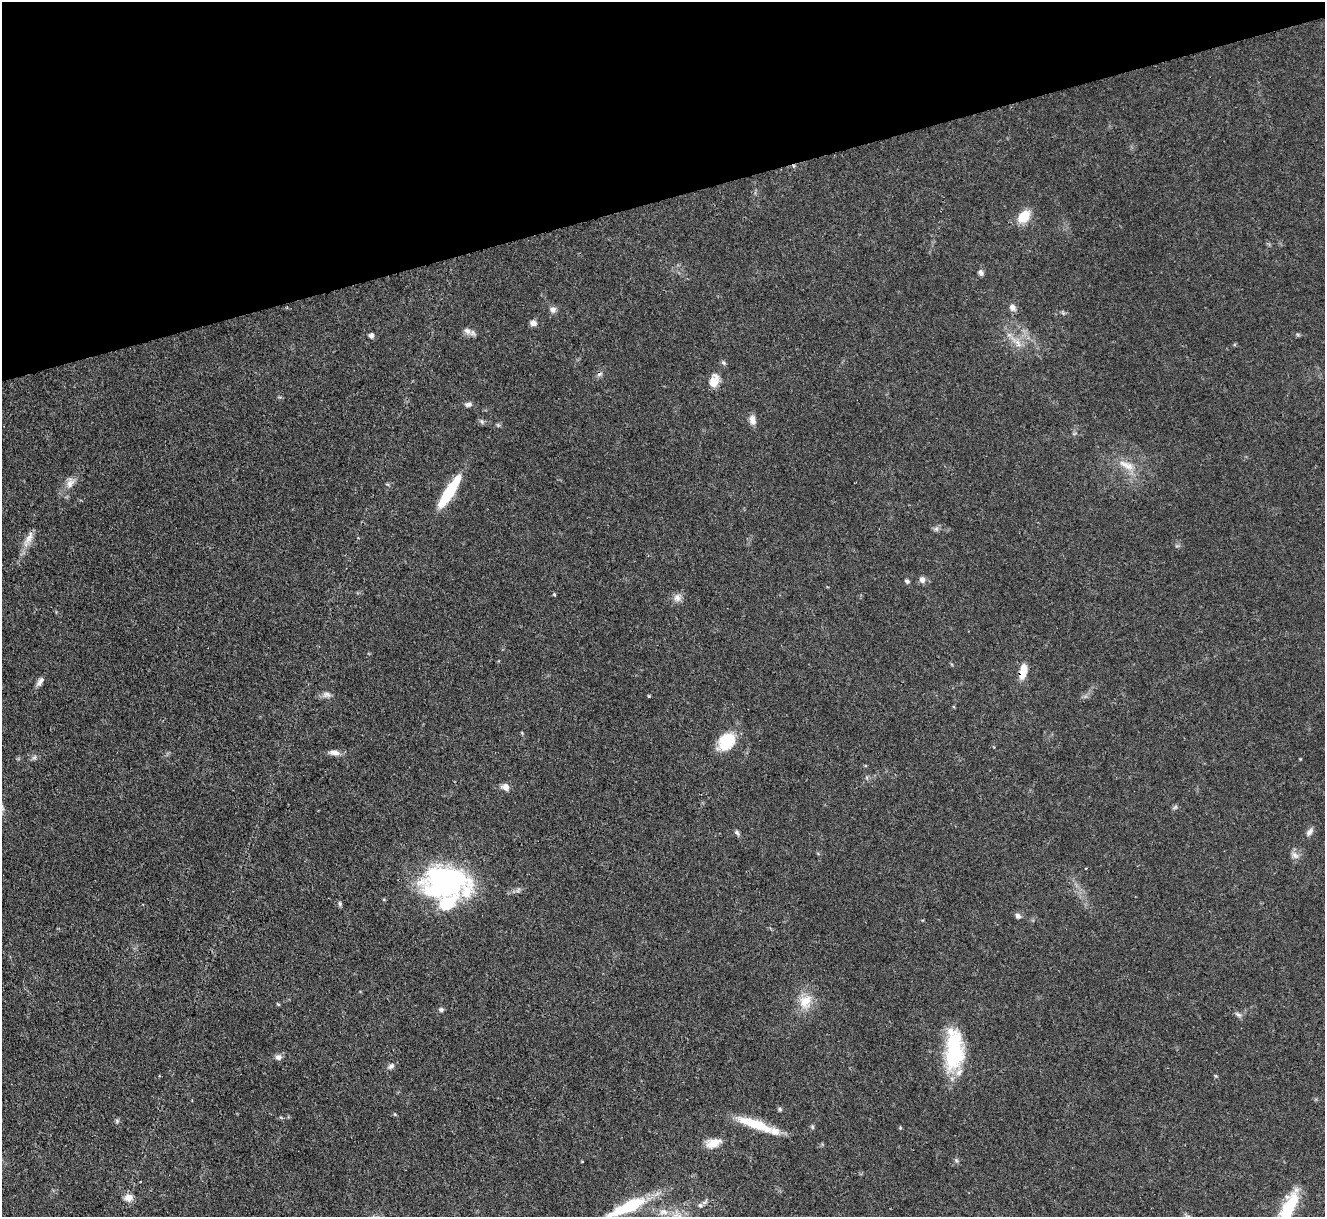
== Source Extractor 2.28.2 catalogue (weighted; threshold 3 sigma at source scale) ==
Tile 3 of 4 x 4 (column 3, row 1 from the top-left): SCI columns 2647-3969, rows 3918-5132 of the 5294 x 5277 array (HDU 1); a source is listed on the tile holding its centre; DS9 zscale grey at full resolution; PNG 1327 x 1219 px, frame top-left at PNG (2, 2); no overlay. Shown black and unused: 16% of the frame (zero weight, under 3 of 4 exposures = <1% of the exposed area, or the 3 px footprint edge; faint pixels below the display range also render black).
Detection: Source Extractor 2.28.2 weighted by HDU 2 'WHT'; one run over the whole footprint, this tile lists its part. Background 0.0874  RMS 0.0043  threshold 0.0193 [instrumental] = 3 sigma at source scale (4.5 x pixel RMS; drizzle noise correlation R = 1.50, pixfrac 1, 0.05/0.05 arcsec/px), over >= 5 px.
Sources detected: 54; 2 inside a brighter object's white glare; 1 cosmic-ray / hot-pixel residue — not listed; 1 inside a brighter listed object's ellipse — not listed separately; the other 50 listed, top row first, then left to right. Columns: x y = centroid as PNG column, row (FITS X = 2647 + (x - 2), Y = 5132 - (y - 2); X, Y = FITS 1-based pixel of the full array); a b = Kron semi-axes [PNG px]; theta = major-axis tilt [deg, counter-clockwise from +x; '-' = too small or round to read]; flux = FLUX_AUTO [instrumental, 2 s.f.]
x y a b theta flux
794 166 5 3 - 0.54
1024 217 16 11 46 8.2
981 272 8 6 -66 1.3
1012 307 10 7 -51 1.9
553 310 8 8 - 1.8
533 323 7 7 - 2
467 331 11 8 -44 2.3
371 335 6 6 - 1.2
1018 343 11 5 -68 2
714 381 16 10 72 5.1
468 404 10 6 0 1.4
752 420 14 8 -76 2.6
1127 465 25 9 -24 6.2
70 483 13 9 56 3.1
449 492 39 9 58 21
29 538 20 8 66 4
922 580 8 7 - 1.8
907 581 6 4 -27 0.85
554 594 5 4 - 0.41
677 598 11 9 -86 2.5
1023 671 18 7 78 6.1
40 681 13 6 57 2
327 694 12 8 -6 1.9
649 696 5 3 - 0.35
726 741 23 17 50 13
334 752 15 7 -7 2.4
34 758 7 4 19 0.88
505 787 9 8 - 2.5
1175 807 8 4 53 0.72
1309 832 12 7 51 1.7
737 833 8 5 -56 1
1295 855 11 6 -44 1.9
444 882 52 34 9 70
340 903 7 4 -71 0.73
1018 916 7 6 - 1.4
805 1001 20 15 42 7.7
441 1009 6 6 - 0.87
1238 1015 9 5 -32 1.1
954 1050 46 19 89 33
278 1057 8 7 - 1.7
391 1066 10 6 44 1.4
756 1124 47 10 -20 15
812 1127 6 4 -89 0.6
713 1143 18 10 19 5.5
956 1160 6 4 -46 0.69
128 1198 10 10 - 3
700 1205 6 5 - 0.87
627 1207 50 11 25 24
1288 1207 35 13 61 20
663 1212 13 8 0 3.1
Overlapping masked pixels (flux is a lower limit): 2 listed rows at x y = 794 166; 1023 671
Isophote crosses this tile's border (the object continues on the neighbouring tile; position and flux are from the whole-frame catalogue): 2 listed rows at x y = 627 1207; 1288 1207